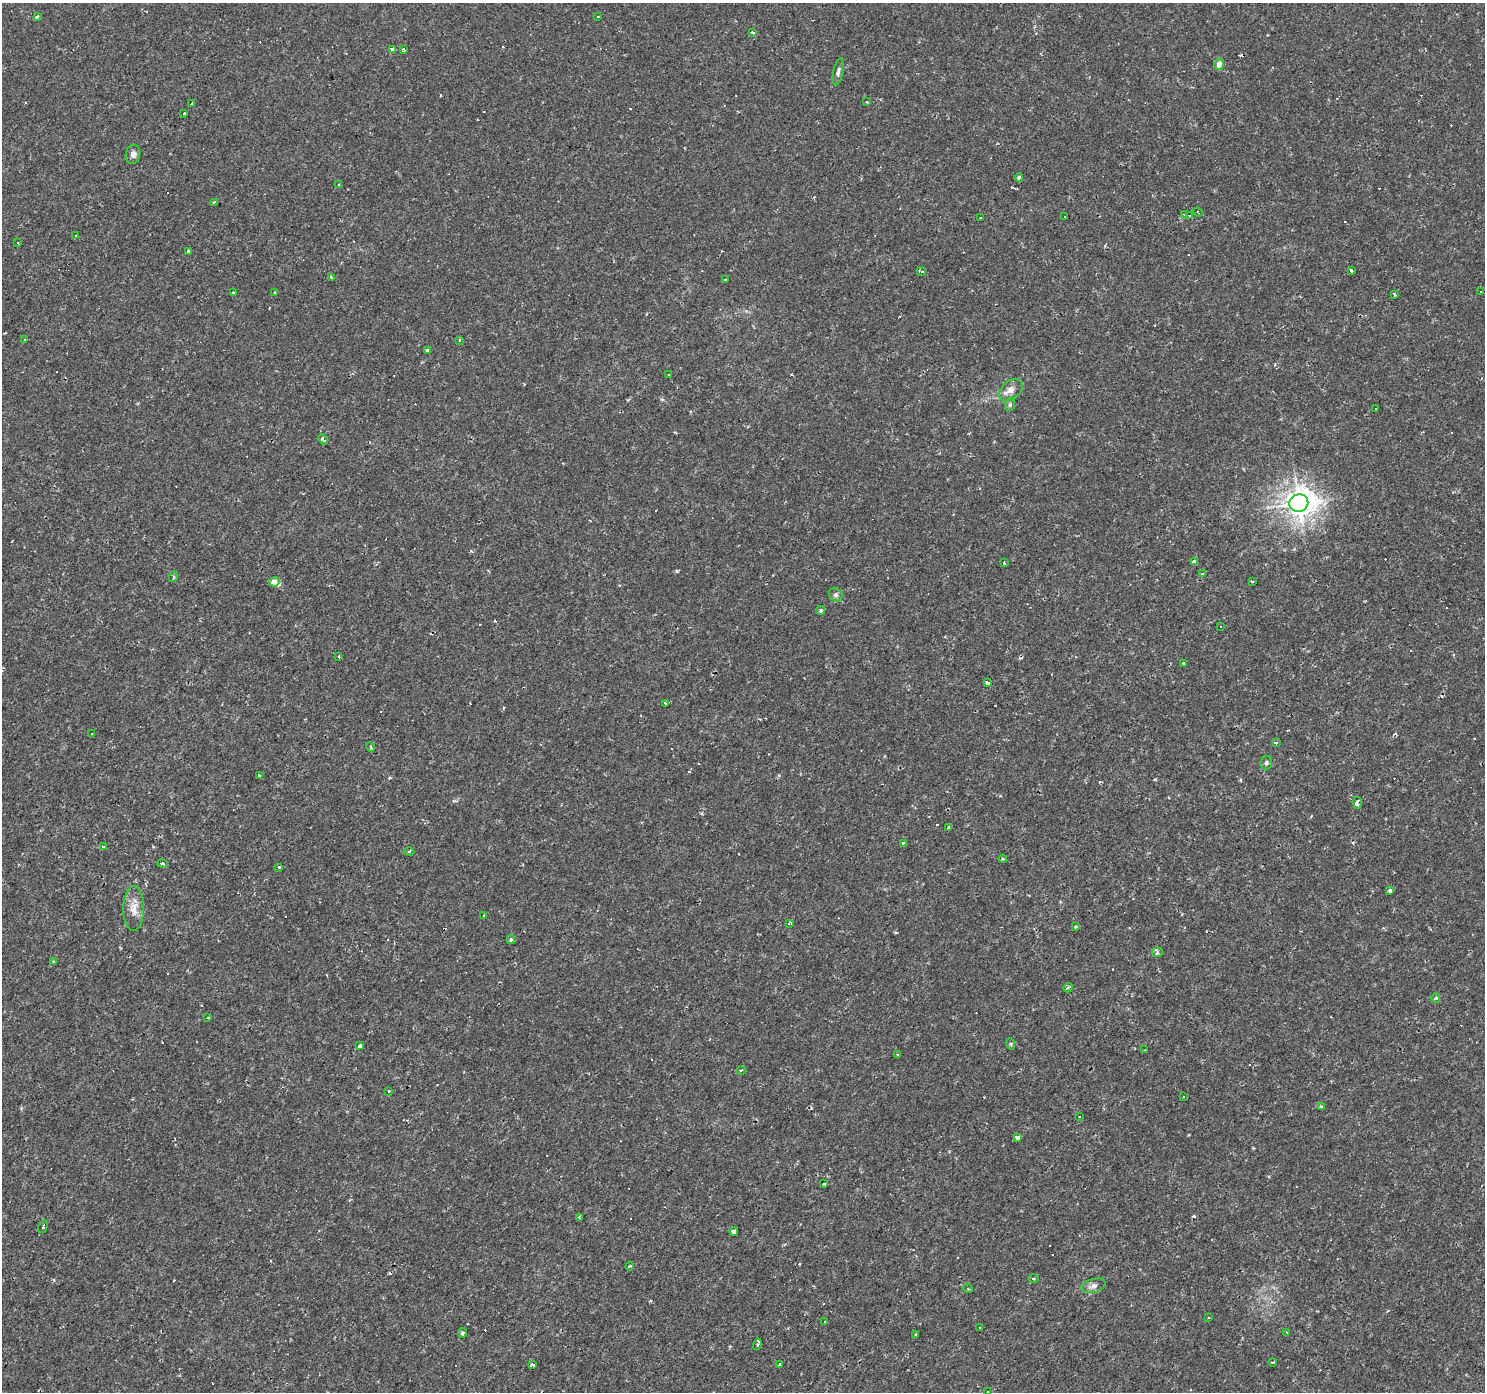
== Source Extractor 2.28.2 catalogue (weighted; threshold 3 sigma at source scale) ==
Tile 7 of 4 x 4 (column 3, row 2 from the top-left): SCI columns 2969-4451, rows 3027-4416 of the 5934 x 5985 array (HDU 1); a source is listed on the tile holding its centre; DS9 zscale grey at full resolution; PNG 1487 x 1394 px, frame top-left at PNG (2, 3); each listed source drawn as its Kron ellipse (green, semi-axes under 4 px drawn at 4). Shown black and unused: <1% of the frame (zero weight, under 2 of 3 exposures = <1% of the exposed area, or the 3 px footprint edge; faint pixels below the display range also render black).
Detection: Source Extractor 2.28.2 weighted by HDU 2 'WHT'; one run over the whole footprint, this tile lists its part. Background 0.00108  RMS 0.0015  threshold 0.00681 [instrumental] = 3 sigma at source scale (4.5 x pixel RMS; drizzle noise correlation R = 1.50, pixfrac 1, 0.0396/0.0396 arcsec/px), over >= 5 px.
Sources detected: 190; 84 cosmic-ray / hot-pixel residue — neither listed nor drawn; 1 inside a brighter listed object's ellipse — not listed separately; the other 105 listed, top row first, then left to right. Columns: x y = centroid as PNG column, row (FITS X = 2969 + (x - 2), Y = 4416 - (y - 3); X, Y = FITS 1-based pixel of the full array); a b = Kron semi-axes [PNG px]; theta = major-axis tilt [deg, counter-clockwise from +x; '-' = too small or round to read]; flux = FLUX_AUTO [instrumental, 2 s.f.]
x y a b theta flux
37 17 3 3 - 0.94
598 17 3 3 - 0.21
752 33 3 3 - 0.69
392 49 4 4 - 0.47
403 50 4 3 - 0.34
1219 64 5 5 - 0.96
838 72 14 5 79 0.51
867 102 3 2 - 0.22
191 103 3 3 - 1.9
184 113 3 3 - 0.64
133 154 9 7 76 0.66
1019 177 4 4 - 0.84
339 185 3 3 - 0.71
215 202 3 2 - 0.29
1198 212 5 2 - 0.11
1184 214 3 2 - 0.13
1189 215 3 3 - 0.92
1064 217 3 3 - 1.2
980 218 3 2 - 0.27
76 236 3 2 - 0.18
18 243 3 3 - 0.34
189 251 3 3 - 1.7
1351 270 3 3 - 0.53
921 271 5 3 - 0.16
332 278 4 3 - 0.9
725 280 3 3 - 1.7
1481 292 3 2 - 0.18
233 293 3 3 - 0.29
274 293 3 2 - 0.14
1395 295 3 3 - 0.64
24 340 3 3 - 0.38
459 340 4 3 - 0.18
427 350 3 3 - 0.41
668 375 3 2 - 0.23
1011 390 14 9 41 1.1
1010 404 6 5 - 0.28
1375 408 3 2 - 0.25
323 439 6 3 -47 0.32
1299 503 9 8 - 150
1194 561 4 4 - 0.52
1004 563 3 3 - 0.35
1203 574 4 3 - 0.36
173 577 5 3 - 0.19
1252 581 3 3 - 0.27
274 582 5 4 - 1.3
836 595 7 6 - 0.4
821 611 4 4 - 0.31
1220 626 3 2 - 0.14
339 657 3 3 - 0.45
1184 663 3 3 - 0.2
987 683 4 3 - 0.63
665 703 3 3 - 0.37
92 734 3 3 - 0.34
1276 742 3 3 - 1.3
371 747 5 3 - 0.21
1266 763 6 6 - 0.32
260 775 3 3 - 0.38
1357 803 6 4 89 2.3
949 828 4 3 - 0.44
903 843 3 3 - 0.36
103 846 4 3 - 0.29
409 851 5 3 - 0.17
1003 859 4 4 - 0.19
163 864 5 4 - 0.28
279 867 3 3 - 0.24
1390 891 3 3 - 0.36
134 908 22 10 89 1.8
484 915 3 2 - 0.18
789 923 4 3 - 0.19
1076 927 3 3 - 0.37
511 939 5 4 - 0.32
1157 952 5 5 - 0.4
53 961 3 3 - 0.16
1068 988 5 3 - 0.26
1436 998 4 4 - 0.16
207 1018 3 3 - 0.59
1011 1044 6 3 -72 0.19
360 1046 4 3 - 1.7
1145 1050 3 3 - 0.96
897 1055 3 2 - 0.19
741 1070 4 3 - 0.14
388 1091 3 3 - 1.1
1183 1097 3 3 - 0.5
1321 1107 3 3 - 0.29
1079 1116 3 2 - 0.29
1017 1138 4 3 - 5.5
823 1184 4 3 - 0.17
579 1217 3 2 - 0.17
43 1227 7 3 65 0.2
734 1231 4 4 - 0.74
630 1266 4 3 - 0.33
1033 1278 5 3 - 0.19
1094 1286 12 7 17 0.75
968 1289 5 3 - 0.13
1208 1317 3 3 - 2.1
825 1322 3 3 - 0.35
980 1327 3 3 - 0.29
1287 1332 4 3 - 0.17
462 1333 5 4 - 0.31
916 1334 3 3 - 0.46
757 1344 6 3 74 2.1
1272 1362 4 2 - 0.14
532 1364 3 3 - 0.78
779 1364 3 3 - 0.5
987 1391 3 3 - 0.39
Overlapping masked pixels (flux is a lower limit): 1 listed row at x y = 987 683
Isophote crosses this tile's border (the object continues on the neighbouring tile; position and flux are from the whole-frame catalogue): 1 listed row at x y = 987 1391
Unlisted compact peaks at least as high as the median listed source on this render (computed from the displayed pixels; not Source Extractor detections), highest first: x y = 677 571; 1155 779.